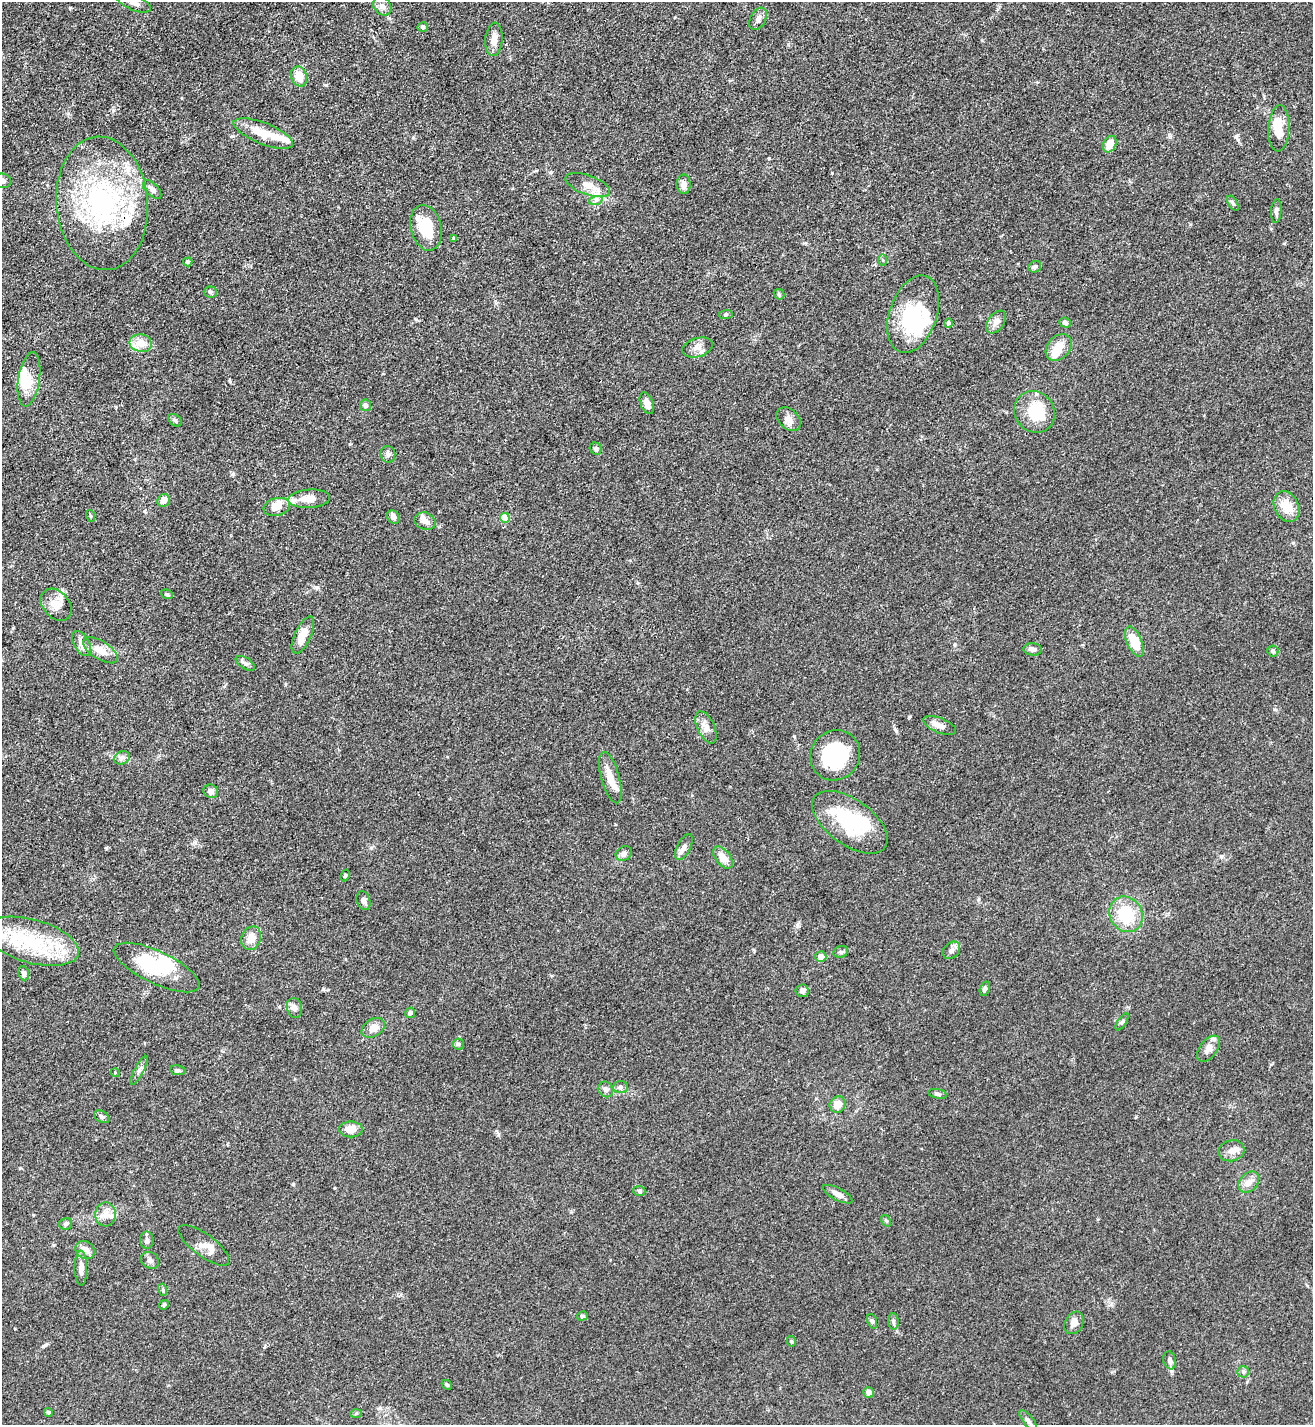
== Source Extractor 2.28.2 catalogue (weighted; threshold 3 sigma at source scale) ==
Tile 11 of 4 x 4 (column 3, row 3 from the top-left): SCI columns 2911-4221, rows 1425-2847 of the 5686 x 5693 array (HDU 1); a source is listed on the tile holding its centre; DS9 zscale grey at full resolution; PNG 1315 x 1427 px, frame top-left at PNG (2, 2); each listed source drawn as its Kron ellipse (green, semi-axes under 4 px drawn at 4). Shown black and unused: <1% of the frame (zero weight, under 3 of 4 exposures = <1% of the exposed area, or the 3 px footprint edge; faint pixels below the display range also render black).
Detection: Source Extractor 2.28.2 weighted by HDU 2 'WHT'; one run over the whole footprint, this tile lists its part. Background 0.0677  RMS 0.0058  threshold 0.0263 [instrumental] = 3 sigma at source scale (4.5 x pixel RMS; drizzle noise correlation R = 1.50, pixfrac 1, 0.05/0.05 arcsec/px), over >= 5 px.
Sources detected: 139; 7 inside a brighter object's white glare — neither listed nor drawn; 12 inside a brighter listed object's ellipse — not listed separately; the other 120 listed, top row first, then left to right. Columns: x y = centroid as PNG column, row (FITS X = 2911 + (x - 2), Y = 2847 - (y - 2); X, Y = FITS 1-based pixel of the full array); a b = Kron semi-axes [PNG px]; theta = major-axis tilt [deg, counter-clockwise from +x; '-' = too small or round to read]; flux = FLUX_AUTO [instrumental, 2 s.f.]
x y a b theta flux
134 3 18 7 -23 4.5
382 6 10 8 -49 2.9
758 19 12 7 60 2.7
423 27 5 5 - 1.3
494 39 17 8 84 4.8
299 76 10 8 -71 8.2
1279 128 23 10 87 9.3
263 134 32 10 -21 14
1109 144 9 6 63 6.3
2 181 9 7 -7 3.3
684 184 10 7 89 3.7
588 185 23 9 -19 6.9
152 190 11 6 -46 2.9
596 200 7 4 19 1.4
102 203 67 45 -85 100
1233 203 8 4 -59 1.1
1276 211 12 5 86 1.8
426 228 23 15 -77 18
453 239 3 3 - 1
883 260 6 4 -88 0.72
188 262 4 4 - 1.8
1035 267 7 5 32 1.4
210 292 6 5 - 1.2
779 294 6 4 -44 0.8
726 314 7 4 7 0.94
913 314 40 23 71 38
996 322 13 8 55 4.1
948 323 5 4 - 1.3
1065 323 6 5 - 1.4
141 343 11 8 -11 7.3
697 347 16 9 18 4.2
1058 347 15 11 49 7.6
29 379 27 10 81 8.8
647 403 11 6 -69 3.9
365 405 6 5 - 1.7
1034 412 22 19 -54 20
788 419 14 9 -42 4
175 420 7 5 -37 1.2
596 449 6 5 - 1.2
388 454 8 7 - 2.1
309 499 21 9 4 8.2
163 500 7 6 - 4.3
1286 506 16 12 -63 9.2
277 507 13 9 12 8.6
91 516 6 3 -70 0.67
393 517 7 6 - 2.6
505 518 5 4 - 16
425 521 11 8 -20 3
167 594 6 4 -20 0.9
56 605 18 13 -48 7.5
303 635 20 8 64 8
1134 641 16 7 -67 15
81 643 13 7 -60 3.4
1033 649 9 6 -5 2.8
100 650 20 9 -32 7
1273 651 5 5 - 0.97
245 663 11 5 -33 1.7
940 726 17 7 -23 3.8
706 727 17 8 -65 4.2
835 755 26 24 47 42
122 758 8 6 22 1.9
610 778 26 9 -75 8.1
211 791 7 6 - 2.6
850 822 43 22 -36 37
684 847 14 6 63 2.8
624 854 8 7 - 2.6
723 858 13 7 -51 5.6
345 875 6 4 62 0.82
363 901 10 6 -72 2
1126 914 18 16 -58 23
251 938 12 9 68 6.1
32 941 48 21 -16 44
951 950 10 7 43 2.5
841 952 7 5 20 1.2
821 957 5 5 - 4.4
157 967 47 16 -25 46
24 973 7 5 -71 1.6
985 989 7 4 72 1.8
802 991 6 6 - 2.1
294 1008 10 7 -78 2.7
410 1013 5 5 - 1.9
1122 1022 10 4 56 1.1
373 1028 12 8 32 4.8
458 1044 6 6 - 1.2
1208 1049 15 8 53 4
139 1070 16 4 62 2.4
178 1070 8 5 -9 1.2
115 1073 5 3 - 0.42
620 1087 7 6 - 1.5
605 1089 8 7 - 1.9
937 1094 9 4 -11 1.4
837 1105 8 7 - 5.8
102 1117 8 5 -31 1.5
351 1129 12 8 0 7.3
1231 1151 13 10 16 4.4
1249 1182 12 8 46 3.7
639 1191 6 5 - 1
837 1194 16 6 -28 3.5
105 1214 12 10 86 5
886 1221 6 4 -56 0.75
66 1224 6 6 - 1.4
147 1240 8 6 -88 1.9
204 1245 31 11 -37 6.4
85 1250 10 8 -36 4.3
150 1260 9 8 - 2
81 1268 17 6 -89 3.7
163 1290 6 4 -73 0.72
164 1305 5 4 - 0.73
582 1316 5 4 - 0.98
872 1321 7 5 -70 1.2
893 1321 8 5 -84 1.3
1074 1323 12 8 61 3.8
791 1341 5 4 - 0.81
1170 1360 9 6 -73 2.2
1243 1372 6 5 - 1.1
447 1385 6 4 -45 0.78
869 1392 5 5 - 2.9
48 1412 4 4 - 1.1
356 1413 6 4 3 0.73
1028 1421 13 5 -52 1.7
Isophote crosses this tile's border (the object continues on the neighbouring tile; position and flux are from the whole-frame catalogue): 2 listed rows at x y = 134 3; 2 181
Unlisted compact peaks at least as high as the median listed source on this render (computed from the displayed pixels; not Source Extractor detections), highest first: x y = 113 110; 326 85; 896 731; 1221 856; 233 474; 293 1184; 794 736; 1236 136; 769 158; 317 587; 323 989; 106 848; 45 1345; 498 1134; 1274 709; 230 381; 371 848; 910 716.